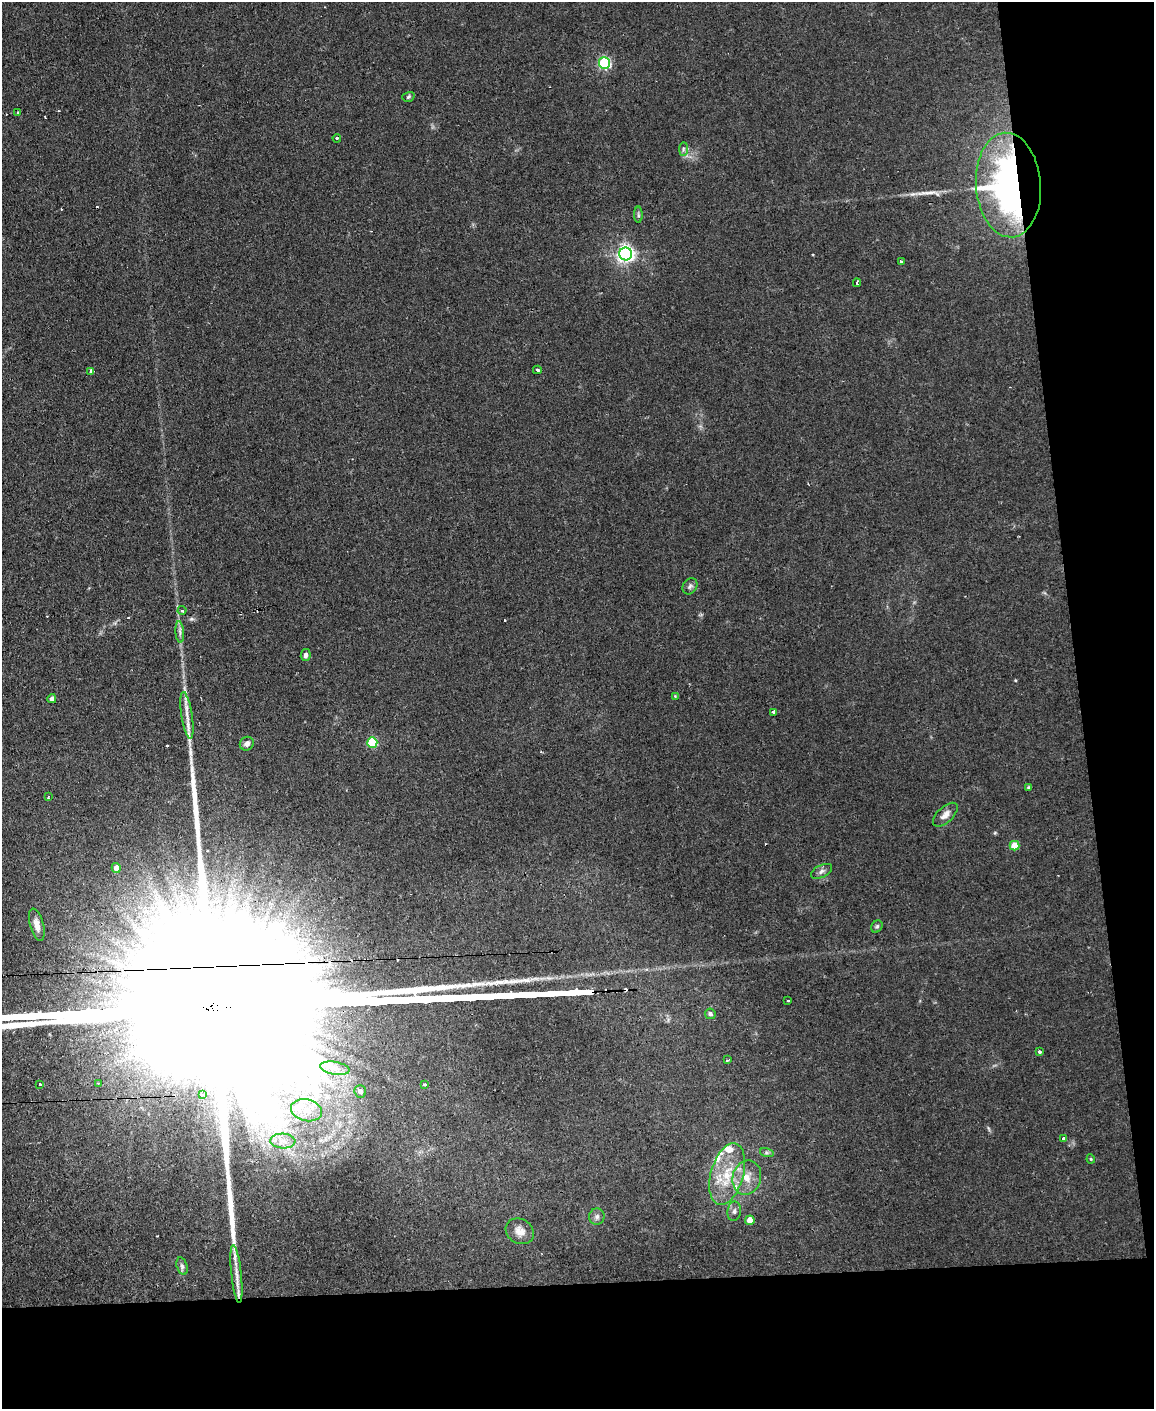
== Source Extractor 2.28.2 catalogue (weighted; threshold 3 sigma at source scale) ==
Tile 12 of 4 x 3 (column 4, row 3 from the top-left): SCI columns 3458-4609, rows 234-1640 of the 4609 x 4577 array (HDU 1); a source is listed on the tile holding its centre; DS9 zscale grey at full resolution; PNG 1156 x 1411 px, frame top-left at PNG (2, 2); each listed source drawn as its Kron ellipse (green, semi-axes under 4 px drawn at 4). Shown black and unused: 15% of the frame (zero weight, under 2 of 3 exposures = <1% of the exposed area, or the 3 px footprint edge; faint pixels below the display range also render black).
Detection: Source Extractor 2.28.2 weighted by HDU 2 'WHT'; one run over the whole footprint, this tile lists its part. Background 0.0454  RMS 0.0051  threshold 0.0229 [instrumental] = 3 sigma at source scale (4.5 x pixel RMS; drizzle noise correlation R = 1.50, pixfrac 1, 0.05/0.05 arcsec/px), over >= 5 px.
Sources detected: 69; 9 cosmic-ray / hot-pixel residue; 2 long thin detections or spike segments (spike, bleed or trail) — neither listed nor drawn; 5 inside a brighter listed object's ellipse — not listed separately; the other 53 listed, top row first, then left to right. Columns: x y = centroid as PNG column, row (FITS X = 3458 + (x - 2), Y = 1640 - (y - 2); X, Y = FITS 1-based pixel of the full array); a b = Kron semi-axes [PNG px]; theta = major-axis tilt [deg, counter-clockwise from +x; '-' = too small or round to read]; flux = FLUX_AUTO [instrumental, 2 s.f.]
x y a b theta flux
604 63 6 5 - 69
408 97 6 4 18 0.79
18 113 3 3 - 1.3
337 138 4 3 - 0.57
683 149 7 4 89 1.1
1008 185 52 32 -86 210
638 215 8 4 89 0.93
626 254 6 6 - 190
901 262 3 3 - 2.3
857 283 4 3 - 1
537 370 4 3 - 1.4
91 371 4 3 - 1.4
690 586 9 7 56 1.5
182 610 4 4 - 1.6
180 632 11 4 -86 1.6
306 655 6 5 - 1.6
675 696 3 3 - 0.39
52 699 4 4 - 1.5
774 712 3 3 - 4
187 715 24 5 -81 5
372 742 5 5 - 35
247 744 7 6 - 2.3
1029 787 4 4 - 0.8
48 797 4 3 - 0.94
945 815 15 7 43 3.6
1014 846 5 4 - 8.5
116 868 5 4 - 4.1
822 871 11 6 27 1.8
37 925 16 7 -75 3.9
877 926 6 5 - 0.86
788 1000 2 2 - 0.74
710 1014 5 5 - 1.5
1039 1052 3 3 - 3.4
727 1060 3 2 - 0.79
335 1068 15 6 -11 4.1
98 1083 3 3 - 0.62
40 1084 3 3 - 1.1
424 1085 3 3 - 4.9
360 1091 6 5 - 2.2
202 1095 3 3 - 0.66
306 1110 16 11 -13 7.9
1063 1138 3 3 - 1.5
283 1141 12 7 -3 4.3
767 1153 7 4 -18 0.97
1091 1159 4 4 - 0.52
727 1174 32 16 74 20
747 1177 17 14 77 8.4
734 1211 10 7 80 1.8
597 1216 8 8 - 1.6
750 1220 5 4 - 6.3
520 1231 15 12 -30 4.8
182 1266 9 5 -74 1.3
236 1274 29 5 -84 4.3
Overlapping masked pixels (flux is a lower limit): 1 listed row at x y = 1008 185